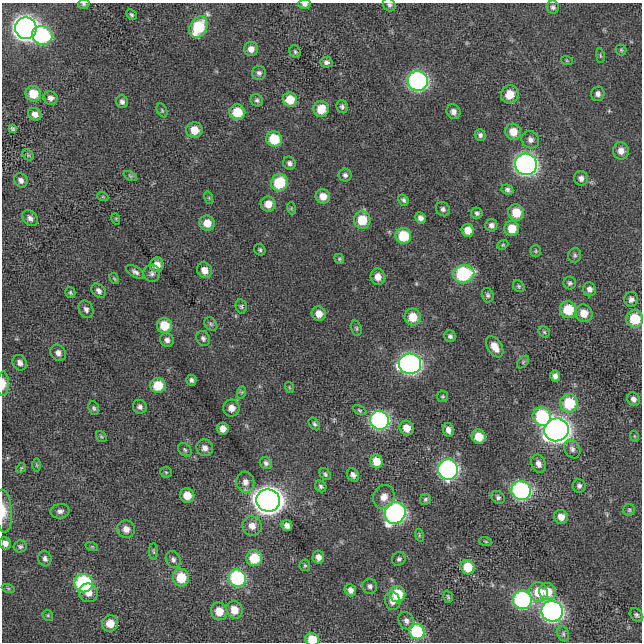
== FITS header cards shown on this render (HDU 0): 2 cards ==
NAXIS1  =                  640 / length of data axis 1
NAXIS2  =                  640 / length of data axis 2

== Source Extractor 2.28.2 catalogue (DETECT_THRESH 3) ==
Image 640 x 640 px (HDU 0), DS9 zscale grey, 1 PNG px = 1 image px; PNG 644 x 644 px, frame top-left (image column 1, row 640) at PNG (2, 3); each listed source drawn as its Kron ellipse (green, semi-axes under 4 px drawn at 4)
Background -8.73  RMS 84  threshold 252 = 3 sigma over >= 5 px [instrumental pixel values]
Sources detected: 189; all 189 listed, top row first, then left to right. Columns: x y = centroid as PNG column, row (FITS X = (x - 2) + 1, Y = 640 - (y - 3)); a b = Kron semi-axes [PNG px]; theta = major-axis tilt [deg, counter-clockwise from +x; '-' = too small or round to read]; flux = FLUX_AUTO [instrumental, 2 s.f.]
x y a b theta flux
84 4 6 4 14 8.7e+03
305 4 6 4 -1 2.0e+04
389 5 7 6 - 1.4e+04
553 7 6 6 - 1.5e+04
131 15 6 4 -44 9.5e+03
198 27 11 8 63 3.0e+05
26 28 11 10 - 4.0e+06
42 35 10 9 - 5.7e+05
251 49 7 7 - 3.9e+04
621 50 5 5 - 7.8e+03
295 52 6 5 - 1.0e+04
600 56 7 3 -81 7.2e+03
567 61 6 4 -20 6.7e+03
326 62 6 5 - 1.7e+04
259 73 7 7 - 1.8e+04
418 81 10 9 - 1.5e+06
33 94 8 7 - 1.2e+05
510 94 9 8 - 8.9e+04
598 94 7 6 - 2.2e+04
50 98 7 6 - 2.7e+04
257 100 6 6 - 1.3e+04
290 100 7 7 - 1.1e+05
122 102 6 6 - 1.8e+04
342 107 6 5 - 1.3e+04
321 109 8 7 - 1.1e+05
162 110 7 5 -64 8.8e+03
237 112 8 8 - 1.4e+05
453 112 7 7 - 2.9e+04
35 114 7 6 - 3.8e+04
12 129 4 3 - 8.5e+03
194 130 8 8 - 7.6e+04
513 132 8 8 - 7.4e+04
480 135 6 5 - 1.5e+04
274 139 8 7 - 1.9e+05
530 140 9 8 - 2.8e+04
621 151 8 8 - 4.3e+04
28 155 6 4 -45 7.8e+03
289 163 7 6 - 1.8e+04
526 164 11 10 - 2.2e+06
345 175 6 6 - 1.6e+04
130 176 7 4 -25 8.7e+03
581 178 7 7 - 2.4e+04
21 180 7 6 - 1.9e+04
279 183 9 8 - 2.3e+05
507 190 6 5 - 1.5e+04
323 196 7 7 - 5.5e+04
103 197 5 3 - 5.8e+03
209 198 6 4 -72 7.2e+03
403 200 6 4 -55 1.3e+04
268 204 7 7 - 6.6e+04
291 208 6 4 -73 7.0e+03
443 209 7 6 - 1.8e+04
477 213 6 5 - 1.3e+04
516 213 8 8 - 1.2e+05
30 218 9 7 -45 2.6e+04
420 218 6 5 - 2.3e+04
116 219 6 3 -73 5.2e+03
362 220 9 8 - 1.5e+05
207 223 8 7 - 7.4e+04
491 225 6 6 - 2.1e+04
512 228 7 7 - 9.9e+04
468 230 6 6 - 6.7e+04
403 236 8 7 - 1.9e+05
503 245 6 4 21 6.8e+03
260 250 6 5 - 1.0e+04
536 251 5 5 - 8.0e+03
575 255 7 6 - 1.3e+04
339 259 5 4 - 7.5e+03
157 265 7 7 - 5.7e+04
204 270 8 7 - 5.3e+04
135 272 10 5 -32 1.8e+04
152 273 8 8 - 2.0e+04
464 274 11 9 12 4.9e+05
378 277 8 7 - 4.3e+04
114 278 6 3 -58 6.6e+03
570 283 6 6 - 1.3e+04
519 286 6 5 - 9.3e+03
589 289 7 6 - 2.5e+04
99 291 8 6 -48 2.1e+04
70 293 5 5 - 8.7e+03
488 295 7 6 - 1.3e+04
631 299 7 7 - 2.4e+04
241 306 7 5 -77 1.1e+04
86 309 9 7 -62 2.1e+04
568 310 8 8 - 2.0e+05
584 313 9 8 - 7.8e+04
319 314 7 7 - 5.1e+04
413 317 8 8 - 1.0e+05
635 319 9 8 - 1.7e+05
211 324 7 5 -46 1.2e+04
164 325 8 7 - 1.3e+05
356 328 8 5 -73 1.1e+04
544 332 6 5 - 9.1e+03
450 336 6 5 - 1.5e+04
203 338 8 6 -61 1.7e+04
167 340 7 6 - 2.3e+04
495 347 12 7 -58 6.9e+04
58 353 9 7 -55 2.7e+04
523 362 7 4 46 1.0e+04
20 363 8 7 - 2.7e+04
410 364 11 10 - 2.0e+06
555 376 6 5 - 2.6e+04
191 380 5 5 - 1.3e+04
3 384 12 6 89 4.7e+04
158 386 7 7 - 1.4e+05
289 387 5 3 - 5.7e+03
242 392 6 4 71 8.0e+03
443 396 5 5 - 8.3e+03
634 399 7 6 - 2.5e+04
569 403 9 9 - 2.6e+05
140 407 7 6 - 1.8e+04
94 408 7 5 -71 1.1e+04
231 408 8 8 - 4.7e+04
359 410 7 4 -26 8.3e+03
542 416 10 8 -60 4.1e+05
379 420 9 9 - 1.1e+06
314 424 7 5 -53 1.1e+04
407 428 7 6 - 6.9e+04
223 429 6 5 - 4.4e+04
448 430 7 5 -78 2.8e+04
557 430 12 11 - 4.2e+06
101 436 6 4 -53 7.5e+03
634 436 5 3 - 5.1e+03
479 437 7 7 - 1.0e+05
205 448 8 8 - 3.3e+04
572 449 10 7 -59 2.3e+04
185 450 8 5 -45 1.2e+04
376 461 7 6 - 8.7e+04
266 463 6 6 - 1.5e+04
538 464 9 7 -68 3.6e+04
37 465 6 4 -90 7.3e+03
21 468 5 4 - 6.1e+03
448 469 10 10 - 1.5e+06
166 472 6 5 - 8.2e+03
325 474 6 5 - 9.9e+03
353 475 7 5 -61 2.1e+04
245 482 10 9 - 3.7e+04
321 486 6 5 - 1.2e+04
579 486 7 6 - 1.7e+04
521 490 10 9 - 1.1e+06
187 495 7 7 - 8.4e+04
384 497 12 10 66 5.2e+04
498 497 7 6 - 1.5e+04
425 499 6 5 - 1.1e+04
268 500 12 11 - 5.9e+06
629 510 6 5 - 8.6e+03
4 511 21 8 -86 6.2e+04
60 511 9 7 9 2.2e+04
395 513 11 10 - 1.7e+06
561 517 7 6 - 4.8e+04
287 525 5 5 - 2.7e+04
252 526 10 9 - 4.5e+04
126 529 9 8 - 4.4e+04
419 535 6 4 -73 7.7e+03
486 541 6 3 -19 5.7e+03
5 543 6 6 - 2.8e+04
20 546 6 6 - 1.2e+04
92 547 6 4 -18 6.8e+03
153 552 8 4 -89 9.1e+03
318 557 6 6 - 2.9e+04
254 558 8 8 - 1.7e+05
45 559 8 6 -76 1.9e+04
173 559 8 7 - 1.9e+04
399 559 7 6 - 1.3e+04
305 565 6 5 - 8.6e+03
468 567 7 6 - 1.6e+05
181 578 9 8 - 1.5e+05
237 578 9 8 - 5.9e+05
84 583 9 9 - 6.6e+05
370 586 7 7 - 1.9e+04
8 588 7 4 -19 8.0e+03
350 590 6 5 - 2.5e+04
538 592 10 9 - 1.2e+05
548 592 9 8 - 9.7e+04
88 593 9 9 - 4.6e+04
397 594 8 8 - 1.7e+05
448 597 6 4 -73 8.5e+03
522 600 9 9 - 9.1e+05
393 601 9 7 -69 3.9e+04
234 610 9 8 - 8.1e+04
219 611 9 8 - 9.1e+04
552 611 10 10 - 2.1e+06
48 615 6 5 - 8.2e+03
636 615 8 5 -46 1.2e+04
406 621 9 7 -59 2.6e+04
110 623 8 8 - 7.5e+04
417 632 8 7 - 4.0e+05
563 634 8 5 -70 1.4e+04
312 639 7 6 - 1.3e+05
At the frame edge (FLAGS 8, measured only in part): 7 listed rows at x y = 84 4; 305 4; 389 5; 3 384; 4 511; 5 543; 312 639